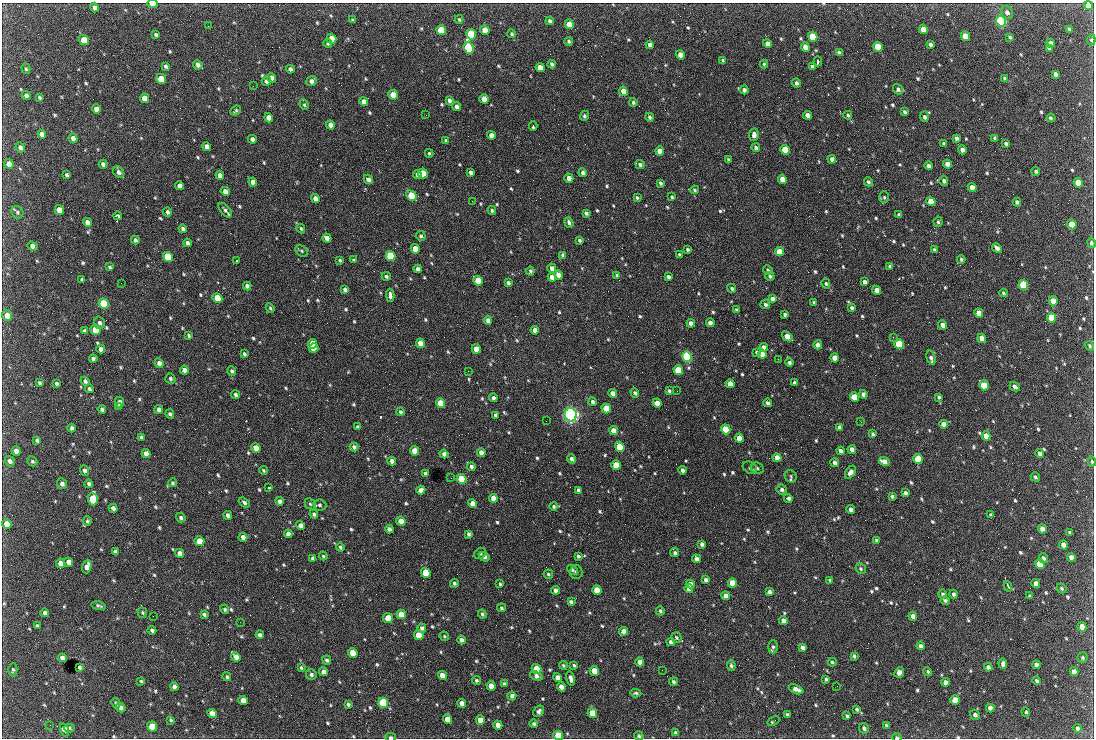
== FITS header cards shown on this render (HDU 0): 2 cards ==
NAXIS1  =                 1092 /fastest changing axis
NAXIS2  =                  736 /next to fastest changing axis

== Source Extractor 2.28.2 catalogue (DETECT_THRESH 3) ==
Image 1092 x 736 px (HDU 0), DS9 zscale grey, 1 PNG px = 1 image px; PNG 1096 x 740 px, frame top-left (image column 1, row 736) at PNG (2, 3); each listed source drawn as its Kron ellipse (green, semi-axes under 4 px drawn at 4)
Background 2280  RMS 44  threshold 131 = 3 sigma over >= 5 px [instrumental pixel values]
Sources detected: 780; of the 780, the 500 brightest by FLUX_AUTO listed and drawn (280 fainter detections omitted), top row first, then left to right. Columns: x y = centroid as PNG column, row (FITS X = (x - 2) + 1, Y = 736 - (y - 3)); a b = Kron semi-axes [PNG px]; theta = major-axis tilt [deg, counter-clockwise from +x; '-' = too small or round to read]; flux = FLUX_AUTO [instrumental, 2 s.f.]
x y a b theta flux
152 4 5 3 - 1.8e+04
1088 5 5 4 - 2.8e+04
94 7 5 4 - 1.0e+04
1007 12 7 5 -53 1.1e+04
459 19 4 3 - 4.2e+03
353 20 4 3 - 4.7e+03
550 21 4 3 - 8.1e+03
1001 21 5 5 - 6.4e+05
569 24 5 4 - 5.0e+04
208 26 2 2 - 4.6e+03
923 29 5 4 - 4.8e+04
1069 29 4 3 - 5.5e+03
441 30 5 4 - 1.4e+05
485 30 5 4 - 3.3e+04
471 34 5 5 - 2.3e+05
512 34 4 4 - 4.2e+03
156 35 4 3 - 5.4e+03
965 36 5 4 - 5.0e+04
813 37 5 4 - 1.7e+05
1010 37 4 3 - 4.9e+03
332 39 5 4 - 4.0e+04
84 40 5 4 - 6.8e+04
1091 40 5 4 - 4.7e+03
569 41 4 3 - 5.1e+03
328 43 4 4 - 4.8e+03
1051 43 4 3 - 9.9e+03
767 44 4 4 - 1.7e+04
930 44 4 3 - 8.4e+03
650 45 4 4 - 1.4e+04
805 47 5 4 - 2.3e+04
878 47 5 4 - 7.9e+04
469 48 6 5 - 4.8e+05
1049 48 4 3 - 7.7e+03
839 53 4 4 - 8.3e+03
680 55 5 4 - 2.7e+04
723 60 4 4 - 4.1e+03
818 61 5 2 - 6.8e+03
552 64 4 3 - 7.2e+03
764 64 4 3 - 4.4e+03
198 65 5 4 - 9.4e+03
166 66 4 3 - 7.0e+03
540 67 5 4 - 3.6e+04
812 67 4 3 - 8.7e+03
26 69 5 4 - 4.2e+03
290 69 4 4 - 9.8e+03
1055 74 4 3 - 9.7e+03
272 78 4 4 - 1.6e+04
1004 78 4 3 - 4.2e+03
161 79 5 4 - 5.4e+04
266 81 5 4 - 1.1e+04
312 81 5 4 - 1.2e+04
796 83 4 4 - 8.2e+03
253 86 2 2 - 1.9e+04
898 89 5 5 - 8.3e+03
744 90 4 4 - 8.8e+03
623 91 5 4 - 2.6e+04
393 95 5 4 - 4.4e+04
26 96 5 4 - 1.2e+04
39 97 4 3 - 4.9e+03
144 98 5 4 - 3.3e+04
484 99 5 4 - 3.0e+04
449 100 4 4 - 1.0e+04
364 102 5 4 - 2.3e+04
633 102 4 4 - 5.8e+03
304 105 5 4 - 4.3e+03
457 107 5 4 - 1.0e+04
96 109 4 4 - 1.8e+04
236 111 6 3 42 4.8e+03
904 112 4 3 - 5.8e+03
426 115 2 2 - 6.3e+03
808 115 4 4 - 1.4e+04
848 115 4 4 - 4.7e+03
584 116 5 4 - 5.3e+03
650 117 4 3 - 6.4e+03
924 117 5 3 - 9.1e+03
269 118 5 4 - 2.3e+04
1051 118 4 3 - 6.1e+03
330 125 4 4 - 1.9e+04
533 126 5 3 - 7.4e+03
42 134 4 4 - 1.4e+04
491 135 4 4 - 2.4e+04
754 135 6 4 84 1.3e+04
73 138 5 4 - 1.5e+04
956 138 4 4 - 8.8e+03
995 138 4 3 - 6.3e+03
252 139 4 4 - 1.1e+04
446 141 4 4 - 5.3e+03
944 143 4 3 - 6.1e+03
1006 143 4 3 - 6.3e+03
20 147 5 4 - 1.0e+04
207 147 5 4 - 1.8e+04
756 147 4 4 - 6.9e+03
785 150 5 4 - 1.3e+05
962 150 4 4 - 1.2e+04
659 151 4 4 - 1.6e+04
429 153 4 3 - 4.7e+03
832 159 4 4 - 1.2e+04
728 160 4 3 - 4.9e+03
9 164 5 4 - 1.9e+04
103 164 4 4 - 9.6e+03
640 164 4 4 - 6.8e+03
947 164 4 4 - 2.1e+04
928 166 4 4 - 9.7e+03
1036 171 4 4 - 6.0e+03
119 172 6 5 - 1.1e+04
471 172 4 4 - 8.9e+03
583 173 4 3 - 9.1e+03
423 174 5 4 - 1.3e+05
67 175 4 3 - 6.5e+03
220 175 4 4 - 1.5e+04
417 175 4 3 - 8.8e+03
569 178 4 4 - 2.8e+04
368 179 5 4 - 1.1e+04
782 179 4 4 - 2.8e+04
944 181 5 4 - 7.1e+03
253 182 4 4 - 1.5e+04
868 182 5 4 - 6.1e+03
660 183 4 3 - 5.6e+03
1078 183 5 4 - 8.6e+04
179 186 4 4 - 1.4e+04
972 187 4 4 - 2.4e+04
694 190 4 4 - 4.5e+03
225 191 5 4 - 1.9e+04
411 196 6 4 -48 1.3e+05
672 197 3 3 - 4.2e+03
884 197 6 5 - 4.8e+03
315 198 4 4 - 2.1e+04
637 198 3 3 - 4.8e+03
472 201 2 2 - 7.9e+03
931 201 5 4 - 4.7e+04
1017 202 4 3 - 7.1e+03
59 210 5 4 - 2.8e+04
225 210 9 4 -51 8.7e+03
492 210 4 4 - 5.3e+03
17 212 6 5 - 6.3e+03
167 212 4 3 - 7.6e+03
586 213 4 3 - 6.7e+03
899 215 4 3 - 5.1e+03
118 216 4 4 - 1.3e+04
87 222 5 4 - 1.6e+04
938 222 5 4 - 5.1e+03
569 223 5 3 - 7.0e+03
1072 224 5 4 - 6.7e+04
183 229 4 3 - 7.8e+03
301 229 5 4 - 4.9e+03
421 236 5 4 - 5.4e+03
327 238 5 4 - 1.7e+04
135 240 4 3 - 8.0e+03
580 240 4 3 - 5.4e+03
187 243 4 3 - 1.0e+04
1091 243 5 4 - 6.0e+03
32 246 5 4 - 1.4e+04
997 248 5 4 - 1.3e+04
415 249 5 4 - 4.8e+04
687 249 4 3 - 5.3e+03
934 250 3 3 - 4.7e+03
302 251 7 5 -38 5.5e+03
779 251 4 4 - 3.5e+04
563 255 4 3 - 7.5e+03
680 255 4 3 - 6.5e+03
390 256 5 4 - 2.2e+05
168 257 5 4 - 1.8e+05
961 259 4 4 - 5.2e+03
340 260 4 3 - 4.6e+03
354 260 4 3 - 4.6e+03
236 261 3 2 - 1.1e+05
890 266 4 3 - 8.5e+03
110 267 4 3 - 4.9e+03
552 268 5 4 - 1.4e+04
418 269 4 4 - 1.0e+04
768 270 5 4 - 5.6e+03
530 271 4 3 - 6.2e+03
558 275 5 4 - 2.3e+04
617 275 4 3 - 4.2e+03
386 276 4 4 - 6.3e+03
770 276 4 4 - 5.8e+03
552 277 4 4 - 2.1e+04
668 277 4 3 - 8.1e+03
82 280 4 3 - 6.7e+03
478 281 5 4 - 7.1e+04
864 282 4 3 - 9.3e+03
121 283 2 2 - 8.7e+03
508 283 4 3 - 7.6e+03
826 284 5 4 - 4.6e+03
1023 285 5 4 - 2.2e+05
247 286 4 4 - 1.0e+04
732 288 5 4 - 6.4e+03
345 289 4 3 - 7.8e+03
877 290 4 4 - 2.3e+04
1003 293 4 4 - 4.5e+03
390 295 6 3 -88 1.1e+04
217 298 5 4 - 7.6e+04
772 299 4 4 - 9.7e+03
1053 301 5 4 - 3.6e+04
814 303 3 3 - 5.4e+03
104 304 5 5 - 2.6e+05
765 304 5 4 - 7.2e+03
270 308 5 4 - 4.4e+03
852 308 4 3 - 5.9e+03
736 310 4 3 - 4.7e+03
979 313 5 4 - 2.9e+04
785 314 4 3 - 5.1e+03
7 316 5 5 - 2.5e+04
1052 317 5 4 - 8.0e+04
488 321 4 4 - 1.5e+04
100 323 6 5 - 8.5e+03
691 323 4 4 - 1.3e+04
710 323 4 4 - 1.3e+04
943 325 4 4 - 2.0e+04
95 330 5 4 - 9.5e+04
535 330 4 4 - 1.6e+04
84 331 4 4 - 8.0e+03
189 335 4 3 - 4.8e+03
787 336 6 4 -39 3.1e+04
893 337 2 2 - 1.5e+04
982 338 4 4 - 3.1e+04
420 343 5 4 - 3.2e+04
313 344 5 4 - 6.0e+04
899 344 5 4 - 2.3e+05
818 345 4 4 - 2.0e+04
1090 346 5 4 - 4.8e+03
764 347 4 4 - 1.2e+04
313 348 5 4 - 6.2e+04
101 349 4 4 - 1.2e+04
476 349 5 4 - 3.9e+04
757 352 4 3 - 4.9e+03
244 354 4 3 - 5.5e+03
762 354 4 4 - 2.2e+04
687 357 5 5 - 5.4e+05
835 358 4 4 - 2.8e+04
931 358 7 4 -74 1.1e+04
93 359 4 4 - 8.6e+03
778 359 2 2 - 1.2e+04
789 362 4 4 - 7.1e+03
159 363 5 4 - 1.5e+04
184 370 4 4 - 1.7e+04
678 370 5 4 - 1.4e+05
232 371 5 4 - 6.7e+03
468 371 2 2 - 6.1e+03
170 379 5 5 - 6.8e+03
85 381 5 4 - 8.2e+03
39 383 4 3 - 5.5e+03
57 383 4 3 - 6.3e+03
795 383 4 3 - 9.5e+03
730 384 4 4 - 3.3e+04
984 385 5 4 - 8.4e+04
1015 387 5 3 - 9.6e+03
89 389 4 3 - 7.1e+03
669 391 3 3 - 5.0e+03
677 391 2 2 - 5.9e+03
613 393 4 4 - 2.0e+04
635 393 5 4 - 7.0e+03
863 394 4 4 - 1.1e+04
235 395 4 3 - 6.3e+03
854 397 5 4 - 8.1e+04
939 397 4 4 - 5.8e+03
493 398 4 3 - 9.2e+03
119 402 5 5 - 1.1e+04
592 402 4 4 - 7.9e+03
441 403 5 4 - 1.1e+05
657 403 4 4 - 2.8e+04
768 403 4 3 - 8.3e+03
118 406 4 4 - 4.9e+03
606 408 5 4 - 9.2e+04
102 409 4 3 - 8.4e+03
159 409 4 4 - 9.9e+03
400 412 4 3 - 6.4e+03
170 414 5 3 - 6.4e+03
495 415 4 3 - 7.1e+03
571 415 7 6 - 1.3e+06
546 421 2 2 - 6.1e+03
861 422 3 2 - 7.6e+03
943 424 4 4 - 1.8e+04
358 427 3 3 - 4.9e+03
839 427 4 3 - 8.2e+03
72 428 4 3 - 8.6e+03
726 429 5 4 - 1.3e+05
613 430 5 4 - 2.5e+04
873 434 4 3 - 5.8e+03
986 436 4 4 - 3.6e+04
141 437 4 3 - 8.0e+03
739 438 4 4 - 3.1e+04
37 440 4 3 - 6.6e+03
354 447 4 4 - 9.0e+03
620 447 5 4 - 1.1e+05
256 448 5 4 - 3.8e+04
852 449 4 4 - 1.4e+04
16 451 5 4 - 1.8e+04
415 451 5 4 - 5.0e+04
840 451 4 4 - 1.1e+04
481 452 4 4 - 1.6e+04
146 454 4 4 - 2.1e+04
444 454 4 4 - 1.1e+04
1040 454 4 4 - 1.3e+04
777 458 4 4 - 2.6e+04
572 459 5 4 - 9.4e+03
918 459 5 4 - 1.3e+05
10 461 5 4 - 1.1e+04
32 461 5 4 - 5.2e+03
392 461 4 4 - 1.6e+04
884 461 6 4 -27 2.0e+04
1092 461 5 4 - 4.3e+03
835 463 4 3 - 1.1e+04
616 465 5 4 - 8.0e+04
471 467 4 4 - 8.9e+03
750 468 7 5 -31 7.8e+03
757 468 7 5 -30 6.5e+03
263 470 4 3 - 4.2e+03
682 470 4 4 - 9.9e+03
85 471 5 4 - 8.8e+03
851 472 7 4 57 1.5e+04
425 474 4 3 - 1.0e+04
791 476 6 5 - 5.1e+03
1035 477 5 4 - 5.3e+03
451 478 2 2 - 5.1e+03
461 479 5 4 - 1.5e+05
172 483 4 4 - 4.9e+03
62 484 5 5 - 9.9e+03
89 484 4 3 - 8.1e+03
269 488 3 3 - 6.6e+03
782 489 5 5 - 7.7e+03
421 490 5 4 - 1.4e+04
578 490 4 3 - 6.2e+03
905 493 4 3 - 8.3e+03
892 496 3 3 - 6.1e+03
493 498 4 4 - 2.7e+04
788 498 4 4 - 9.5e+03
93 499 6 5 - 1.4e+05
280 501 4 4 - 1.1e+04
244 502 6 4 -36 7.4e+03
472 503 4 4 - 2.7e+04
310 504 6 4 -44 5.5e+03
320 505 6 5 - 7.5e+03
554 506 4 4 - 5.1e+03
113 508 4 4 - 1.3e+04
851 509 4 4 - 1.2e+04
314 514 5 4 - 6.8e+03
228 515 4 3 - 1.1e+04
991 515 4 3 - 5.9e+03
181 517 5 4 - 6.4e+03
87 521 4 3 - 5.1e+03
401 521 5 4 - 4.1e+04
7 524 5 4 - 3.9e+04
300 525 4 4 - 1.7e+04
389 529 4 4 - 1.1e+04
1042 529 4 4 - 1.6e+04
1070 532 3 3 - 4.3e+03
288 534 4 4 - 1.4e+04
469 534 4 3 - 7.4e+03
243 537 4 4 - 1.5e+04
877 540 4 3 - 5.6e+03
199 541 5 4 - 7.4e+04
702 544 4 4 - 8.2e+03
1063 545 4 4 - 1.9e+04
340 547 4 3 - 5.5e+03
115 552 4 4 - 9.0e+03
180 553 5 4 - 2.0e+04
480 553 6 5 - 5.1e+03
675 553 4 4 - 6.9e+03
323 556 4 4 - 4.2e+03
578 556 4 3 - 6.6e+03
484 557 5 4 - 1.1e+04
1071 557 4 4 - 1.5e+04
1043 558 5 4 - 9.4e+03
313 559 4 3 - 8.7e+03
697 559 4 4 - 1.1e+04
69 562 5 4 - 2.1e+04
60 563 5 4 - 2.4e+04
1040 564 5 4 - 1.0e+05
87 567 7 4 72 2.5e+04
861 569 5 5 - 5.8e+03
572 570 6 4 -36 4.1e+03
576 572 7 6 - 7.3e+03
426 573 5 4 - 1.0e+05
548 574 5 4 - 4.9e+03
706 580 4 3 - 8.6e+03
830 580 4 3 - 5.3e+03
454 583 4 4 - 6.0e+03
732 583 5 4 - 5.5e+04
500 584 3 3 - 4.1e+03
690 584 4 4 - 1.6e+04
1036 584 4 4 - 2.1e+04
1008 586 5 2 - 5.6e+03
1061 588 5 4 - 4.5e+03
689 589 4 4 - 1.9e+04
556 590 4 4 - 1.2e+04
597 590 5 4 - 6.7e+04
769 592 4 3 - 9.9e+03
943 594 4 4 - 5.8e+03
954 594 4 4 - 7.1e+03
726 596 4 4 - 2.0e+04
1030 596 4 3 - 5.0e+03
945 600 5 4 - 6.9e+03
571 602 4 3 - 7.4e+03
99 606 7 3 -13 5.9e+03
501 608 4 4 - 5.4e+03
225 609 5 4 - 5.4e+03
660 611 5 4 - 6.4e+03
45 613 4 4 - 1.1e+04
142 613 5 4 - 4.6e+03
401 614 5 4 - 5.1e+04
482 614 4 4 - 5.9e+03
204 615 4 3 - 7.2e+03
153 616 2 2 - 9.8e+03
913 616 4 4 - 1.7e+04
388 618 5 5 - 4.7e+04
783 621 4 4 - 1.7e+04
240 622 2 2 - 4.9e+03
37 626 4 3 - 4.6e+03
1082 627 5 4 - 4.0e+04
422 628 4 4 - 8.5e+03
152 630 4 3 - 7.5e+03
623 631 4 4 - 1.7e+04
260 635 4 4 - 9.1e+03
419 635 5 4 - 8.4e+04
444 636 5 4 - 4.2e+03
676 638 5 5 - 5.4e+03
462 640 4 4 - 1.2e+04
671 642 4 4 - 9.4e+03
921 646 4 4 - 1.1e+04
773 647 6 5 - 7.2e+03
802 647 4 4 - 9.6e+03
353 653 5 4 - 7.3e+04
854 656 4 3 - 6.2e+03
236 657 5 4 - 1.8e+04
62 658 4 4 - 1.4e+04
1083 658 5 5 - 4.5e+03
327 660 5 4 - 7.6e+03
640 662 4 4 - 2.0e+04
832 662 4 3 - 4.8e+03
1003 664 5 4 - 9.8e+03
563 665 4 4 - 4.6e+03
574 665 3 3 - 4.6e+03
731 665 5 4 - 6.0e+03
1036 665 4 4 - 1.3e+04
79 667 4 3 - 6.4e+03
988 667 4 4 - 8.9e+03
301 668 4 3 - 4.6e+03
536 669 5 4 - 9.3e+04
13 670 6 4 -89 5.0e+03
662 670 2 2 - 6.1e+03
594 671 5 4 - 5.1e+04
323 672 4 4 - 1.6e+04
899 672 5 4 - 1.1e+04
928 672 5 4 - 4.8e+03
1074 672 4 4 - 2.4e+04
311 675 5 5 - 7.0e+03
442 675 5 4 - 2.6e+04
536 676 7 4 -23 1.2e+04
227 677 4 4 - 5.0e+03
557 678 4 4 - 1.8e+04
571 678 7 3 -74 1.2e+04
826 679 3 3 - 4.6e+03
476 680 4 4 - 5.3e+03
141 681 4 4 - 4.2e+03
1037 681 4 3 - 5.9e+03
673 682 4 3 - 6.2e+03
945 682 4 4 - 1.1e+04
504 684 3 3 - 5.0e+03
491 686 4 4 - 3.6e+04
837 686 3 2 - 4.1e+03
174 687 4 4 - 1.2e+04
561 687 4 4 - 1.9e+04
796 689 8 4 -23 2.0e+04
636 693 5 3 - 5.0e+03
512 696 4 4 - 1.2e+04
243 700 5 4 - 3.3e+04
955 700 5 4 - 6.6e+04
116 703 5 4 - 5.6e+03
383 703 5 5 - 2.7e+05
462 703 4 4 - 1.8e+04
348 704 4 3 - 6.3e+03
121 707 5 4 - 1.2e+04
990 708 4 4 - 1.5e+04
857 709 4 4 - 5.3e+03
539 711 6 5 - 9.7e+03
1026 712 5 4 - 5.1e+03
212 713 5 4 - 2.5e+04
592 713 5 4 - 7.5e+04
787 714 4 3 - 4.4e+03
975 715 5 5 - 8.9e+03
847 716 4 3 - 5.7e+03
448 719 5 4 - 4.2e+04
171 720 4 3 - 4.2e+03
480 720 5 4 - 3.7e+04
774 721 6 2 35 4.5e+03
534 724 4 4 - 5.9e+03
50 725 2 2 - 4.8e+03
498 725 4 4 - 2.5e+04
152 726 5 4 - 7.8e+04
886 726 4 3 - 6.3e+03
69 728 5 4 - 4.6e+03
864 728 5 5 - 7.5e+03
1077 728 4 4 - 7.4e+03
64 730 7 4 -72 3.1e+04
676 733 4 4 - 7.7e+03
558 735 5 4 - 1.0e+05
639 736 5 4 - 6.1e+03
390 737 5 4 - 6.4e+03
897 737 5 3 - 5.5e+03
At the frame edge (FLAGS 8, measured only in part): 8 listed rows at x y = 152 4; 1088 5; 1091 243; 1092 461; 558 735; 639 736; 390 737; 897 737
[280 fainter detections neither listed nor drawn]